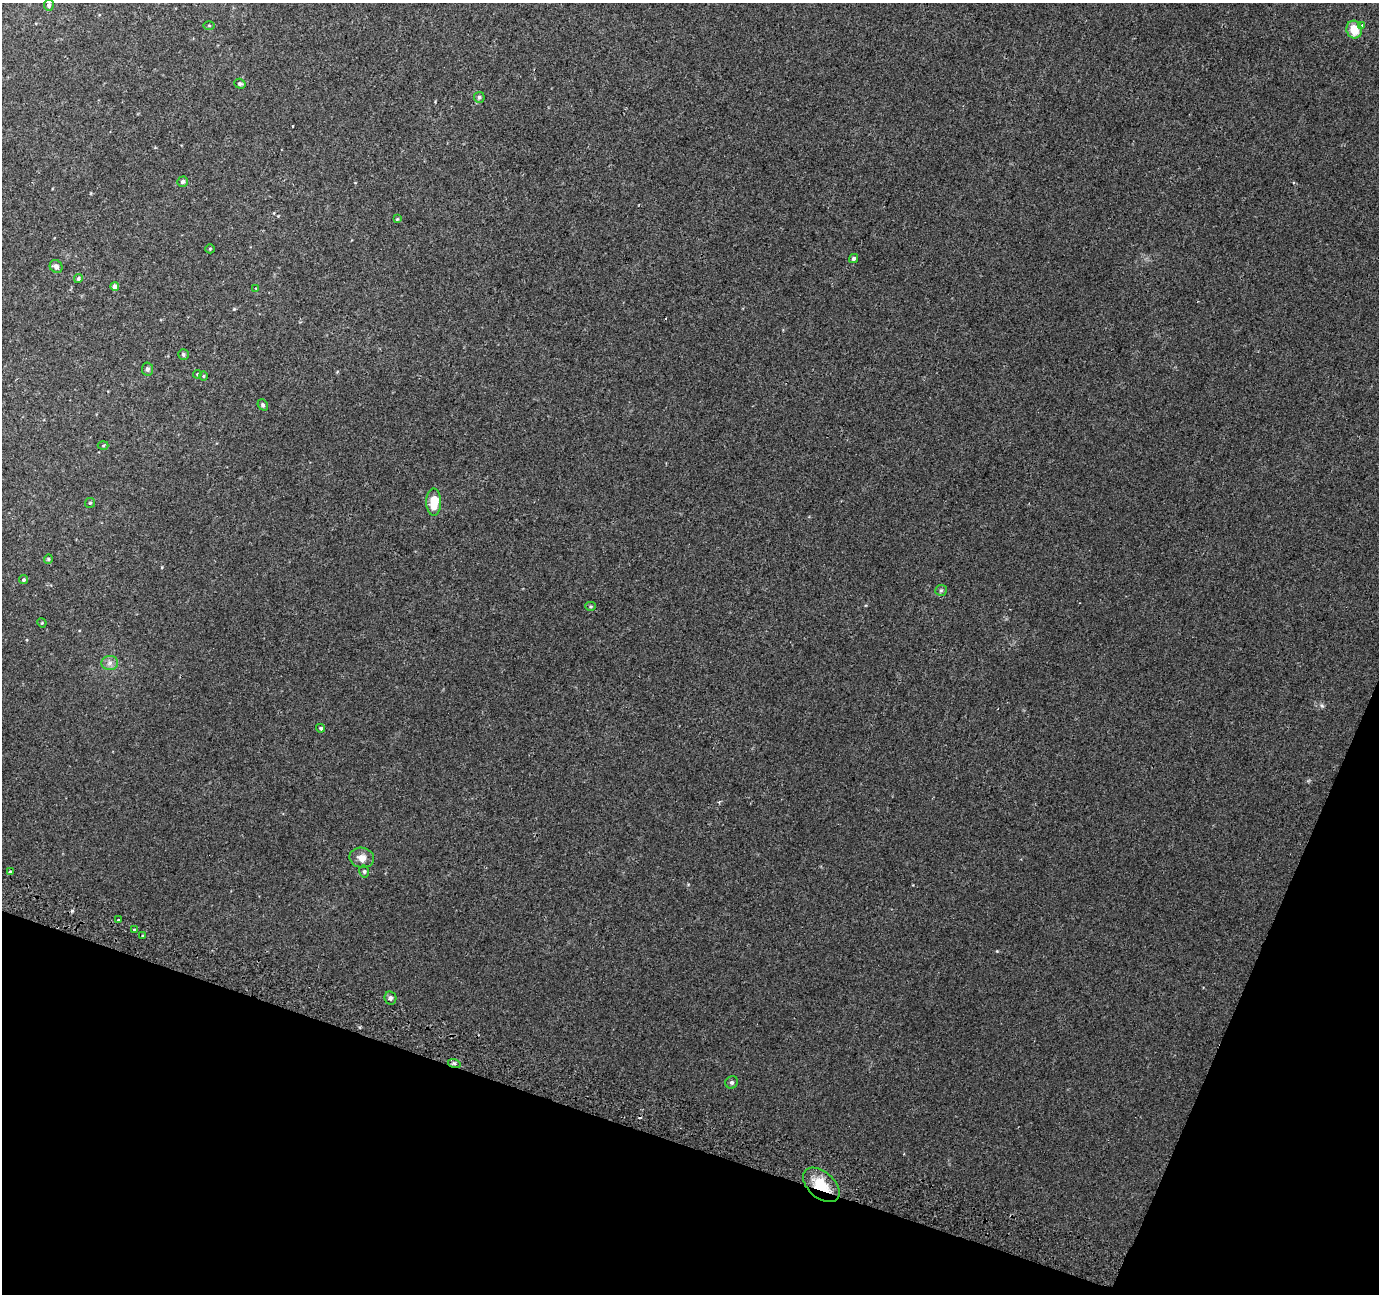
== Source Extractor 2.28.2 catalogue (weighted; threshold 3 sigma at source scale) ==
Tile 15 of 4 x 4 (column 3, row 4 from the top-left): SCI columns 2783-4159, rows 318-1609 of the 5553 x 5738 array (HDU 1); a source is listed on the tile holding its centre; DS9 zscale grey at full resolution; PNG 1381 x 1296 px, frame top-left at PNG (2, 3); each listed source drawn as its Kron ellipse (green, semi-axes under 4 px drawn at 4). Shown black and unused: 17% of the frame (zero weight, under 2 of 3 exposures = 2% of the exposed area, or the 3 px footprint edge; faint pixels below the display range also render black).
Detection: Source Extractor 2.28.2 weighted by HDU 2 'WHT'; one run over the whole footprint, this tile lists its part. Background 0.0202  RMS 0.0046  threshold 0.0206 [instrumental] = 3 sigma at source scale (4.5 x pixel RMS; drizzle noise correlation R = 1.50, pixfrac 1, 0.0396/0.0396 arcsec/px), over >= 5 px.
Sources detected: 41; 2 cosmic-ray / hot-pixel residue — neither listed nor drawn; the other 39 listed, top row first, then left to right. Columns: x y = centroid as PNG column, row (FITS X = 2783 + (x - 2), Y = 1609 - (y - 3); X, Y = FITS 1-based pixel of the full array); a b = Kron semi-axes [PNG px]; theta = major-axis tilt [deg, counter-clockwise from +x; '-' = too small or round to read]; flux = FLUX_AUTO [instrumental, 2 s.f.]
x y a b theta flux
49 5 5 5 - 1.1
209 25 5 3 - 0.42
1362 25 3 3 - 1.9
1354 29 9 7 -75 7.6
240 84 6 5 - 0.81
479 97 5 5 - 0.77
183 182 5 5 - 0.91
397 219 4 4 - 0.41
210 249 5 4 - 0.5
853 259 5 4 - 0.96
56 266 7 6 - 1.6
78 279 4 4 - 1
115 286 4 4 - 3.1
256 288 4 2 - 0.31
183 354 6 5 - 0.88
147 369 6 5 - 1
197 374 4 4 - 0.46
203 376 5 3 - 0.4
263 405 6 4 -51 0.8
103 445 5 3 - 0.43
434 502 13 7 -88 9.8
90 503 5 5 - 0.58
48 559 5 4 - 0.5
23 580 4 4 - 0.69
941 590 6 5 - 0.85
591 606 5 4 - 0.58
42 623 5 4 - 0.41
110 663 8 7 - 1.8
321 728 4 4 - 0.65
362 858 12 10 -10 3.8
364 871 6 5 - 0.79
10 872 4 3 - 0.73
119 920 3 3 - 0.73
135 930 4 3 - 3.8
143 936 3 3 - 1.6
390 998 7 6 - 1.1
454 1063 6 4 -18 0.72
732 1082 6 6 - 0.97
821 1185 21 13 -41 12
Overlapping masked pixels (flux is a lower limit): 1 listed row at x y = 821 1185